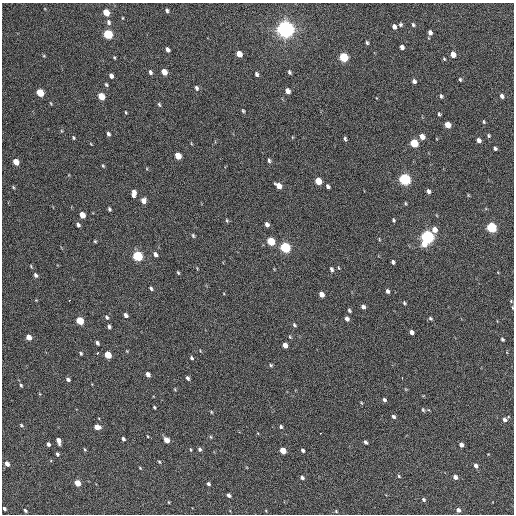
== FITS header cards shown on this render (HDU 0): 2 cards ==
NAXIS1  =                  512 / Axis length
NAXIS2  =                  512 / Axis length

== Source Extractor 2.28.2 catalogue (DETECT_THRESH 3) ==
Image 512 x 512 px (HDU 0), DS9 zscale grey, 1 PNG px = 1 image px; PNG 516 x 516 px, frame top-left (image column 1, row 512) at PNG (2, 3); no overlay
Background 287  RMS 16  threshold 49.2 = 3 sigma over >= 5 px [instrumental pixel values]
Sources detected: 158; all 158 listed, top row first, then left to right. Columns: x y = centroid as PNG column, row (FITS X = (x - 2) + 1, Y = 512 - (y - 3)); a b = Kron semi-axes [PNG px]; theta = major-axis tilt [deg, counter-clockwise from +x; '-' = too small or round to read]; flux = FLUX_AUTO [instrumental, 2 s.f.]
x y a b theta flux
167 11 4 3 - 2300
106 12 5 4 - 22000
122 18 4 3 - 850
109 22 7 5 -75 3000
400 24 5 5 - 1900
413 25 5 4 - 1700
394 27 5 4 - 3600
285 29 6 6 - 840000
430 33 5 4 - 3800
108 34 5 5 - 77000
367 43 4 3 - 1700
402 47 4 4 - 4000
167 50 5 4 - 3700
239 54 5 4 - 12000
453 54 5 4 - 11000
44 56 5 3 - 1000
344 57 5 5 - 74000
114 58 4 3 - 1100
444 59 4 3 - 1200
150 72 5 3 - 2500
164 72 5 4 - 13000
289 72 4 3 - 1900
256 74 5 4 - 2400
111 76 5 4 - 3600
460 79 5 4 - 1400
414 81 5 4 - 3000
106 84 4 3 - 1500
196 88 6 5 - 2500
287 91 5 4 - 6200
40 93 5 4 - 39000
101 96 5 4 - 24000
441 96 5 3 - 1700
502 96 5 4 - 3200
159 104 6 3 -62 1400
243 111 4 3 - 1400
126 112 4 3 - 900
439 114 4 3 - 1600
484 122 5 4 - 1400
448 125 5 4 - 14000
108 134 4 3 - 2400
488 136 4 4 - 1500
422 137 5 4 - 8900
73 138 4 4 - 1400
345 139 4 3 - 1900
479 140 5 4 - 4200
414 143 5 5 - 44000
91 144 4 3 - 780
495 148 4 3 - 2200
178 156 5 4 - 21000
269 161 5 4 - 2100
16 162 5 4 - 16000
103 166 4 3 - 1200
405 179 6 5 - 190000
318 181 5 4 - 24000
278 186 6 4 -37 9000
328 186 4 3 - 2600
13 187 5 4 - 1200
428 191 5 4 - 2700
134 193 7 4 86 7500
468 195 5 3 - 1100
143 201 5 5 - 6600
405 203 4 4 - 1200
109 209 4 3 - 1700
82 215 5 4 - 14000
227 220 5 3 - 1300
393 220 4 3 - 1500
267 224 5 4 - 4200
78 225 5 4 - 3000
491 228 5 5 - 100000
434 230 7 5 77 8100
193 236 6 4 -64 1600
427 237 6 5 - 330000
379 239 5 3 - 940
95 241 3 3 - 1300
271 241 5 5 - 43000
424 244 7 6 - 11000
285 247 6 5 - 130000
155 254 5 4 - 3500
138 256 6 5 - 100000
393 262 4 3 - 2700
339 268 4 3 - 900
331 269 5 4 - 2300
178 273 4 3 - 1300
35 275 5 4 - 2700
151 288 4 3 - 1900
387 291 4 3 - 3000
321 294 5 4 - 7000
36 300 3 3 - 850
69 300 3 2 - 2700
404 303 4 4 - 1500
363 307 4 4 - 3700
512 308 5 2 - 900
349 310 5 3 - 1700
126 315 5 4 - 4000
107 317 6 4 -56 2100
430 318 5 4 - 1700
347 319 5 4 - 3900
80 321 5 4 - 38000
294 325 4 3 - 1500
109 326 4 4 - 2200
411 332 4 4 - 4200
29 337 5 4 - 11000
290 337 5 3 - 1100
502 339 4 3 - 2000
97 343 4 3 - 2800
285 345 5 4 - 7100
81 353 5 3 - 1700
97 353 3 2 - 2700
108 355 5 4 - 26000
191 358 4 4 - 1600
270 365 5 4 - 1500
148 374 5 4 - 5600
188 378 4 3 - 2300
402 378 3 2 - 2600
68 380 5 4 - 2900
21 385 5 3 - 1600
175 389 4 3 - 1100
384 400 4 4 - 2400
361 403 5 3 - 1000
154 407 3 3 - 1300
423 410 5 4 - 1500
211 412 4 4 - 1000
393 416 5 3 - 2400
505 420 5 5 - 4100
21 425 5 4 - 1400
97 427 5 4 - 9800
281 427 4 4 - 2000
320 433 2 2 - 3700
147 436 3 2 - 760
211 437 5 3 - 1100
123 439 4 3 - 2400
166 440 5 4 - 14000
59 441 6 4 -76 6600
365 442 4 3 - 2500
48 444 4 3 - 2800
461 445 4 4 - 5100
85 449 5 3 - 1100
190 449 5 2 - 1000
199 449 4 4 - 2200
303 450 4 3 - 2400
283 451 5 4 - 19000
57 454 4 3 - 2200
159 462 4 3 - 1200
7 464 4 4 - 7100
476 466 5 4 - 4200
140 468 4 3 - 930
399 476 5 4 - 1500
302 477 4 3 - 2900
455 477 5 4 - 5000
77 483 5 4 - 16000
208 484 4 3 - 2100
229 495 4 3 - 3200
423 499 5 4 - 2100
168 502 4 2 - 740
4 508 4 3 - 2200
25 510 4 3 - 1900
458 510 4 4 - 4300
336 511 4 4 - 1200
At the frame edge (FLAGS 8, measured only in part): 1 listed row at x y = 512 308